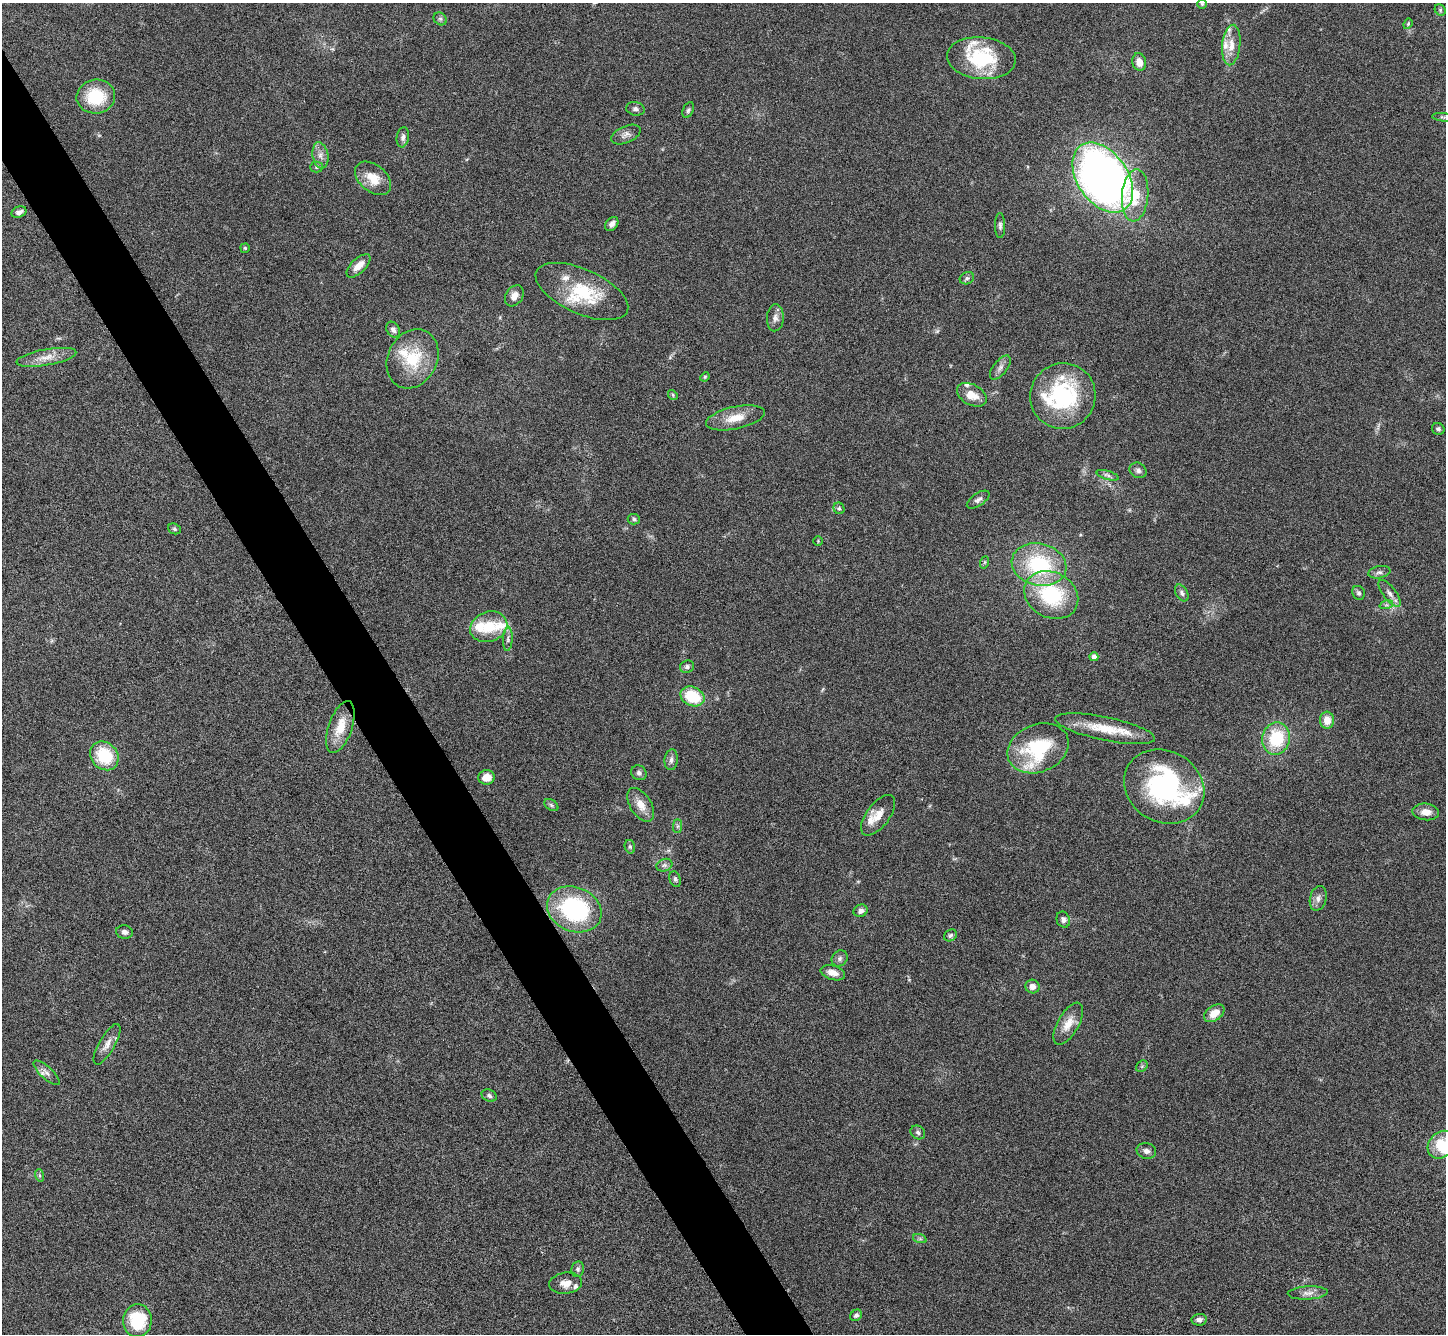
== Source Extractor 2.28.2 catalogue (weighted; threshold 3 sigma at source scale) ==
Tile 11 of 4 x 4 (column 3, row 3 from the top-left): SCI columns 2895-4338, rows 1628-2959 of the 5788 x 5781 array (HDU 1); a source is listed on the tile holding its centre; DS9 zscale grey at full resolution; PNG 1448 x 1336 px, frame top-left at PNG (2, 3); each listed source drawn as its Kron ellipse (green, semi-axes under 4 px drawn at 4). Shown black and unused: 4% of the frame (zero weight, under 3 of 6 exposures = <1% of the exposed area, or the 3 px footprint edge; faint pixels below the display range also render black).
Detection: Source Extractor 2.28.2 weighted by HDU 2 'WHT'; one run over the whole footprint, this tile lists its part. Background 0.0536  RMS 0.0044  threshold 0.0181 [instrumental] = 3 sigma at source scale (4.09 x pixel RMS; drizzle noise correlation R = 1.36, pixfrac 0.8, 0.05/0.05 arcsec/px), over >= 5 px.
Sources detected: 118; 1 too faint to see at this stretch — neither listed nor drawn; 16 inside a brighter listed object's ellipse — not listed separately; the other 101 listed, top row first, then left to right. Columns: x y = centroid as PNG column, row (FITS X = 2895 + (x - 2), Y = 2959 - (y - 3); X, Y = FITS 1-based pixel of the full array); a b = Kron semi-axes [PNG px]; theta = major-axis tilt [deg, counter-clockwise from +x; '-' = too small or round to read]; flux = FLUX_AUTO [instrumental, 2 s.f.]
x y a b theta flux
1202 4 5 5 - 0.52
1440 10 6 5 - 0.66
440 19 7 6 - 0.99
1408 24 5 4 - 0.55
1231 45 20 9 84 5.2
981 58 34 21 -6 28
1139 62 9 7 -75 3.9
96 96 19 17 6 17
635 109 9 6 -10 1.3
688 110 8 5 66 0.91
1443 117 11 3 -5 0.7
626 135 15 8 24 2.4
403 137 10 6 81 1.6
320 155 13 8 -80 2.7
317 167 6 5 - 0.81
373 178 21 13 -40 7.9
1103 178 39 25 -55 320
1135 195 26 13 85 12
19 212 8 5 21 1.6
612 224 8 5 50 1.8
1000 225 12 5 -90 1.2
245 248 4 4 - 0.59
358 266 15 7 43 4.4
967 278 7 6 - 0.97
582 291 50 22 -24 23
514 296 11 8 58 3.1
775 318 13 8 86 2.4
393 330 8 6 -56 1.3
47 357 30 8 10 5.6
412 359 31 24 64 18
1000 368 14 7 52 2.1
705 377 5 4 - 0.44
673 395 5 4 - 0.48
972 395 16 10 -29 5.7
1063 396 33 32 - 43
735 418 30 11 12 7.7
1438 429 6 5 - 1
1138 470 9 7 -33 1.5
1108 475 11 4 -17 1.3
978 500 13 6 34 1.5
839 508 6 5 - 0.79
634 519 6 5 - 0.77
174 529 7 5 -22 0.71
818 541 5 4 - 0.44
985 562 6 4 71 0.5
1039 565 28 21 -13 34
1379 572 11 6 10 1.4
1182 593 9 5 -60 1.2
1359 593 7 6 - 1
1389 593 16 6 -53 2.4
1051 595 28 22 -28 32
1386 605 7 4 17 0.87
489 627 19 15 20 11
508 639 12 5 87 1.3
1094 657 4 4 - 2.2
687 667 7 6 - 1.1
692 696 12 9 -24 16
1327 720 8 7 - 4.9
340 727 27 11 71 9.1
1105 729 51 11 -12 14
1276 738 16 14 79 20
1038 748 32 23 22 30
104 756 15 13 -47 18
671 760 10 6 84 1.6
639 773 8 7 - 1.3
487 777 8 7 - 4.7
1164 786 41 35 -31 69
551 805 8 5 -37 0.83
641 805 19 10 -58 5.1
1426 812 13 8 -5 3.7
878 815 24 11 53 5.4
677 826 7 4 90 0.82
630 847 7 5 -75 0.7
664 865 8 6 20 1.3
675 879 8 5 -68 0.92
1318 898 12 8 75 2.2
574 909 28 22 -22 51
861 911 7 6 - 1.6
1063 920 8 6 -69 1.6
124 932 8 6 -7 1.6
950 935 7 5 36 0.83
840 958 8 7 - 1.3
833 973 12 7 -17 3.6
1032 987 7 6 - 2.5
1214 1013 11 7 35 5.1
1068 1024 23 10 60 5.6
107 1044 23 8 60 3.5
1142 1066 6 5 - 0.72
47 1073 17 6 -43 2.2
489 1096 8 6 -27 1
918 1132 8 6 -34 1.1
1441 1145 15 12 47 11
1146 1151 10 7 -15 1.8
39 1175 6 4 -71 0.67
920 1239 7 4 -19 0.76
578 1269 8 6 81 1.1
566 1283 16 10 7 4.3
1308 1293 20 6 3 2.7
856 1315 6 5 - 1.1
1199 1320 7 6 - 1.4
137 1321 16 14 85 20
Isophote crosses this tile's border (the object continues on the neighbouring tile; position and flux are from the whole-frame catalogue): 1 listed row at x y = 1441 1145